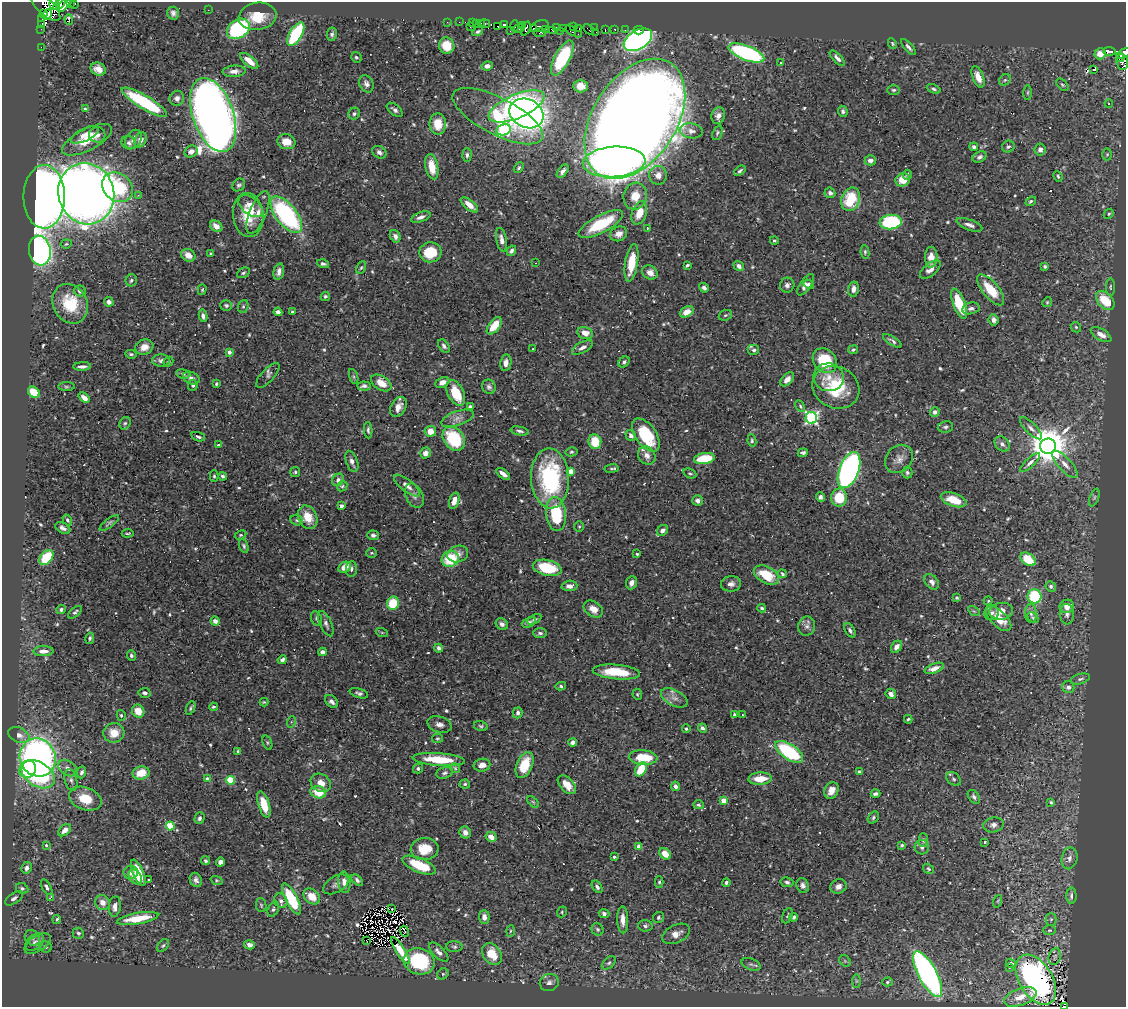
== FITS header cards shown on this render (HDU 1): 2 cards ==
NAXIS1  =                 1124
NAXIS2  =                 1005

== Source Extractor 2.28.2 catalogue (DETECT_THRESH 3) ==
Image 1124 x 1005 px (HDU 1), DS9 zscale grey, 1 PNG px = 1 image px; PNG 1128 x 1009 px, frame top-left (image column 1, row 1005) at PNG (2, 2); each listed source drawn as its Kron ellipse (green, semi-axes under 4 px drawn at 4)
Background 0.272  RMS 0.0094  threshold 0.0283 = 3 sigma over >= 5 px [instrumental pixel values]
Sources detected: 645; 6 with non-positive FLUX_AUTO (blend fragments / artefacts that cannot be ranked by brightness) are neither listed nor drawn; of the other 639, the 500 brightest by FLUX_AUTO listed and drawn (139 fainter detections omitted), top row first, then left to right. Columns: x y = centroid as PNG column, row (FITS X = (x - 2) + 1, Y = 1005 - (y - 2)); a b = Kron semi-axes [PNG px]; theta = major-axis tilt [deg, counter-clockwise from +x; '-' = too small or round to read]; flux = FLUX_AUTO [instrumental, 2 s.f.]
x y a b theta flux
54 3 7 4 83 570
70 3 3 2 - 20
59 4 7 4 39 480
64 4 9 4 50 2400
75 4 3 3 - 41
45 6 19 8 -43 1200
208 10 2 2 - 1.4
43 13 3 2 - 160
173 13 6 6 - 2.1
47 15 5 4 - 290
258 16 19 13 9 17
42 19 4 2 - 71
69 20 5 3 - 1.7
447 22 2 2 - 3.3
459 22 2 2 - 2
472 23 3 2 - 9.7
476 23 3 2 - 16
42 24 2 2 - 6.8
481 24 3 2 - 6.5
485 24 5 3 - 23
504 25 4 3 - 280
498 26 3 2 - 48
515 26 5 3 - 21
522 26 3 3 - 8.3
540 26 9 5 19 130
470 27 3 2 - 32
573 27 3 2 - 3.2
519 28 6 3 27 9.4
533 28 4 3 - 120
556 28 3 2 - 7.6
579 28 3 2 - 11
595 28 3 2 - 11
41 29 3 2 - 3.1
238 29 12 9 33 85
526 29 7 3 67 98
545 29 4 2 - 8.6
564 29 4 2 - 3.5
588 29 6 3 -46 13
615 29 3 3 - 5.1
553 30 4 3 - 70
571 30 6 3 -52 22
605 30 3 2 - 17
625 30 2 2 - 2.5
638 30 5 2 - 4.6
478 31 6 4 31 1.2
510 31 4 2 - 8.4
561 31 3 2 - 47
596 32 3 2 - 1.8
540 33 6 3 2 69
296 34 13 6 60 53
332 34 7 5 80 1.6
578 34 2 2 - 3
638 40 15 9 31 220
892 43 5 4 - 0.83
447 46 8 7 - 12
41 47 2 2 - 3.4
908 47 10 4 -48 2
1109 51 6 3 -4 85
746 53 19 7 -21 110
1124 53 8 4 25 230
1100 54 5 5 - 7.4
356 57 5 5 - 1.2
562 58 19 7 62 40
837 58 10 4 -46 2.4
1120 58 4 2 - 120
249 61 11 5 -40 6.6
1122 62 8 6 -83 130
781 63 3 3 - 1.3
487 66 6 4 9 3.5
98 69 8 6 -26 4.7
1094 70 4 3 - 3
234 71 11 5 4 3.5
978 77 11 5 -69 6
1005 80 6 5 - 1.2
366 84 9 7 -63 2.7
1062 85 7 4 -45 1.1
581 86 7 6 - 6.2
934 89 7 4 -21 1.3
894 90 6 5 - 1.1
1028 92 7 3 89 0.81
177 98 7 7 - 3.1
144 102 26 6 -31 53
1109 103 4 3 - 0.83
517 106 30 12 23 140
85 109 4 4 - 0.97
395 110 9 5 -38 2
843 111 5 4 - 1.6
526 113 17 14 -26 360
354 114 6 5 - 1.6
213 115 39 20 -71 950
498 116 50 18 -27 41
718 116 8 6 72 3.2
635 119 66 42 57 2600
438 124 11 8 -89 12
503 130 7 5 14 80
691 131 11 7 -7 3.4
717 133 7 4 69 1.1
85 135 15 6 26 4.4
97 135 8 8 - 3.3
133 139 10 7 58 3.1
87 140 27 10 27 14
140 140 8 6 65 3.8
286 142 9 7 -14 8.5
129 143 7 6 - 2
974 147 4 4 - 1.8
1008 147 6 6 - 1.3
1040 149 6 5 - 2.2
191 151 7 5 28 3.5
379 152 7 5 -32 2.3
1107 154 6 5 - 1.1
467 155 7 4 89 1.6
979 157 7 5 29 2.1
870 160 5 5 - 2.7
614 162 31 15 3 180
432 167 13 6 -79 11
519 168 6 4 51 1
563 171 8 4 50 2.3
740 171 6 4 39 1.4
658 175 9 9 - 4.1
907 175 5 3 - 0.95
1058 176 5 3 - 0.83
903 180 7 6 - 8.2
239 185 7 5 42 1.5
118 187 16 13 -40 43
830 193 5 5 - 2
86 194 31 28 -73 840
138 195 2 2 - 8.9
635 196 13 11 72 11
44 197 32 20 90 880
851 199 12 9 69 26
1031 201 6 4 37 1.2
469 205 10 5 -38 7.9
250 206 14 8 -38 6.8
258 213 23 8 68 6.7
639 213 12 7 70 11
1109 214 5 4 - 1
248 215 22 15 -84 19
286 215 22 10 -52 110
421 217 10 5 20 2.7
891 222 11 7 6 69
601 224 25 8 28 35
969 225 13 5 -20 3
216 226 7 5 -38 4.8
647 229 4 3 - 1.3
619 234 9 7 23 4.6
395 236 6 5 - 2.1
501 240 12 5 -79 3.3
774 241 4 4 - 0.97
66 244 5 4 - 0.85
40 251 15 11 -80 190
511 251 5 4 - 2.2
430 252 11 10 - 22
865 252 6 4 -82 1.1
211 254 4 3 - 1.2
188 255 7 6 - 6.1
931 257 10 6 88 6.7
535 263 3 2 - 1.6
631 263 19 6 81 17
323 264 6 4 -15 1.5
687 265 4 3 - 1.2
739 266 5 4 - 2.9
1045 266 4 3 - 1.3
361 268 7 4 61 1.1
930 270 12 6 39 4.9
279 271 8 5 77 3.1
650 272 8 6 -30 5
243 273 7 4 29 1.4
131 280 6 5 - 1.3
809 284 5 4 - 1.9
787 285 7 7 - 2.6
806 285 12 5 56 3.4
1110 287 9 3 -90 0.92
704 288 5 4 - 1.9
853 289 7 5 78 3.2
202 290 5 4 - 0.82
991 290 19 8 -50 18
80 291 6 5 - 2.8
325 296 5 4 - 1.3
1105 301 11 7 -47 17
109 302 5 4 - 2.7
1047 302 5 4 - 0.8
70 304 20 17 -62 26
959 304 16 6 -69 25
226 305 6 5 - 1.2
243 306 6 5 - 1.1
971 308 9 5 13 2.2
278 312 4 4 - 2.6
292 312 4 3 - 0.9
687 312 7 5 29 6.2
725 315 7 5 21 1.1
203 316 6 4 -80 2.5
993 320 5 5 - 2.5
494 326 10 5 53 12
1076 327 5 4 - 0.95
585 333 8 6 -13 5.6
1101 335 11 5 -29 4.8
892 341 10 3 -32 1.8
444 346 7 5 -53 1.8
144 347 9 7 18 5.9
582 347 11 5 29 3
533 349 3 2 - 1.4
754 350 6 5 - 1.6
853 350 5 4 - 1
229 352 4 3 - 2.7
131 354 6 4 -6 1.2
161 360 8 6 1 2.3
825 360 13 11 -46 32
168 362 5 4 - 1.1
624 362 6 5 - 1.5
506 363 8 5 81 3.5
82 366 9 3 3 2.4
183 374 7 4 -10 1.4
268 375 16 6 48 2.2
354 377 8 3 -71 1
829 377 15 14 - 9.2
191 378 8 6 -23 2.4
787 379 8 5 48 4.3
442 382 7 5 26 4.4
381 383 11 7 -33 8.4
216 384 3 3 - 0.96
193 385 5 5 - 1.4
364 386 7 4 -4 1.6
66 387 8 4 -1 1.1
489 387 7 6 - 1.9
836 387 24 21 -25 34
34 392 6 5 - 16
456 393 14 8 -64 19
84 398 6 4 -41 3.9
800 406 6 4 -62 1
398 407 11 7 60 5
470 407 4 3 - 2.1
935 412 5 4 - 2.8
457 418 17 7 19 4.3
811 418 6 6 - 130
125 423 6 5 - 1.3
945 427 8 5 7 1.5
1031 428 14 5 -46 2.8
368 430 8 4 -87 1.3
430 431 6 5 - 7
520 431 9 4 -11 1.7
646 435 19 10 -55 37
631 436 6 5 - 2.2
198 437 7 4 -19 1.3
454 439 13 9 -51 38
752 441 6 4 -83 1.2
595 442 7 6 - 14
1002 444 8 6 -47 2.7
218 445 3 3 - 1.1
1048 446 8 7 - 2100
571 452 6 4 14 0.97
425 453 5 5 - 3.7
803 453 5 4 - 1.6
647 455 10 8 -50 4.3
704 459 10 5 9 25
899 459 15 12 48 5.6
352 461 11 5 -70 3.2
1030 463 13 4 43 2.6
1065 464 17 6 -48 5.2
611 469 7 3 8 0.98
849 470 19 9 69 250
571 471 4 4 - 9.8
295 472 5 5 - 1.1
690 473 7 4 -25 1
907 473 6 5 - 1.4
503 474 8 3 -36 3.4
214 476 5 4 - 0.98
223 476 4 3 - 1.5
550 478 30 19 -87 77
338 480 6 5 - 2.4
342 486 6 4 44 0.99
407 486 16 6 -38 3.9
414 496 13 8 -64 3
821 497 5 4 - 1.8
1094 497 9 4 69 1.3
839 498 9 8 - 20
954 500 13 6 -18 14
454 501 8 4 71 5
698 501 5 5 - 2.5
341 506 4 3 - 5.2
556 514 17 10 -84 34
308 517 12 9 -65 11
67 520 6 4 -57 1.2
297 520 6 5 - 1.1
109 523 12 4 37 1.4
579 526 5 4 - 0.85
63 528 8 5 -29 2.5
662 530 6 5 - 2.6
128 533 6 2 5 0.85
241 535 6 4 26 1
373 535 6 5 - 1.8
244 546 7 4 -68 1.1
372 553 5 4 - 0.87
458 554 10 8 17 4.1
637 554 3 3 - 1
46 557 8 6 50 21
450 559 9 7 25 25
1028 559 8 5 -36 17
344 567 7 5 28 5.6
547 568 14 8 -13 25
351 569 8 5 85 1.5
782 574 4 4 - 1.3
766 575 13 8 -28 19
932 582 8 6 -49 3.1
631 583 7 5 67 3.3
731 584 10 7 6 3.3
569 586 8 5 2 3.4
1051 586 5 5 - 1.7
1035 596 7 7 - 40
957 598 3 3 - 0.99
988 601 4 4 - 0.88
393 603 6 6 - 19
1067 606 7 6 - 7.1
762 608 4 4 - 1.2
61 609 4 4 - 1.3
593 609 10 7 -34 5.6
974 611 6 4 -33 0.88
1001 611 12 8 7 5.9
75 612 8 4 39 1.5
992 613 8 7 - 2.6
1031 613 9 6 -87 2.5
1067 614 10 7 -85 2.6
317 618 7 5 -67 1.5
998 618 16 8 -44 13
1033 618 6 4 -41 0.81
534 619 8 4 30 1
215 621 5 4 - 3.5
529 622 7 4 23 1.8
326 624 13 6 -67 2.7
502 624 6 5 - 2.3
807 626 9 8 - 2.8
850 630 8 4 -57 1.7
382 633 6 4 -20 0.81
540 633 7 4 -1 1.6
90 638 6 4 79 1.1
896 647 6 5 - 3.5
439 648 4 4 - 1.9
43 651 10 5 1 4.6
323 652 4 4 - 2.9
131 655 5 4 - 1.6
282 660 5 3 - 2.2
934 668 10 4 20 4.5
616 672 24 7 -5 21
1080 679 10 5 17 1.5
561 686 5 4 - 1.1
1068 687 6 6 - 2.1
145 693 6 5 - 2.1
359 693 9 4 -17 1.7
637 694 5 5 - 0.87
891 694 5 4 - 3.2
674 698 14 7 -28 4.4
332 701 7 5 -45 2.5
264 702 4 3 - 0.85
213 707 4 3 - 0.92
191 708 7 3 68 1.1
138 711 7 6 - 8.6
518 713 5 5 - 1.8
121 715 5 4 - 1.1
734 715 3 3 - 1.1
742 715 3 2 - 0.88
908 719 4 3 - 1
291 722 6 3 72 0.82
439 724 12 8 -17 3.4
481 726 7 5 -16 1.2
702 728 5 4 - 1.9
686 729 4 4 - 1.1
114 733 10 9 - 9.5
19 735 11 7 -23 4.7
437 738 5 4 - 0.83
573 742 4 4 - 2.4
267 743 7 4 -71 0.95
238 751 4 3 - 1
789 752 16 7 -34 53
38 757 19 17 -62 250
643 757 14 7 -4 17
439 760 26 6 -4 21
482 765 8 6 10 4.2
524 765 14 8 68 14
68 768 10 7 -33 3.3
455 768 5 5 - 0.83
28 769 9 8 - 33
418 769 5 5 - 1.7
641 769 7 5 58 18
859 771 3 3 - 0.96
82 772 6 4 68 1.9
141 773 8 6 10 13
445 773 8 5 16 1.7
38 774 18 12 -32 65
208 779 4 3 - 4.2
760 779 11 6 3 11
953 779 8 5 -41 1.6
71 780 11 6 -76 2.3
230 780 4 4 - 26
321 783 11 8 -32 5.7
465 784 5 4 - 0.94
567 785 11 6 -46 7.4
675 786 5 4 - 2.6
831 790 9 6 66 5.6
318 792 8 6 -18 13
875 794 5 3 - 2.2
974 797 8 5 -53 1.6
85 799 17 11 -20 15
724 800 4 4 - 7.8
533 802 7 4 -45 1
1051 802 4 3 - 1.1
264 804 13 5 -73 13
698 805 5 4 - 1.1
873 817 6 5 - 1.4
199 818 6 5 - 1.7
993 825 10 7 10 2.9
170 826 4 4 - 23
65 830 7 5 40 4.9
465 832 6 5 - 3.8
491 837 6 4 -30 5.4
923 840 7 4 -89 1.3
985 842 3 3 - 27
46 845 4 3 - 0.93
902 845 3 3 - 1.2
639 847 4 4 - 5.7
922 847 7 7 - 2.1
424 849 14 11 8 15
665 854 6 5 - 8.1
614 857 4 3 - 1.1
1069 858 11 8 77 3.4
205 861 5 4 - 1.1
220 862 4 4 - 2.3
419 865 18 7 -22 24
27 868 6 5 - 3
929 869 6 4 -34 0.95
131 873 7 6 - 4.9
138 873 14 5 -68 14
135 877 8 6 -55 5.5
148 880 3 2 - 1.2
196 880 7 6 - 2.2
217 880 6 4 -20 0.82
357 880 7 4 -43 1.6
344 882 11 6 -84 4.7
659 882 6 4 90 1
726 882 4 4 - 1.6
787 882 6 5 - 1.6
336 884 14 8 30 2.8
803 885 7 6 - 2.5
838 886 8 7 - 3.5
47 887 8 4 -61 1.9
597 887 7 4 -56 1.8
22 888 6 5 - 1.4
312 896 9 7 -39 8
1071 896 8 5 -90 2.1
50 897 4 3 - 5.9
14 898 10 5 34 2.1
291 899 17 6 -62 38
281 901 7 6 - 2.6
998 901 6 4 71 0.81
102 903 8 7 - 5.3
261 905 7 5 -78 0.95
115 906 10 6 83 3.6
273 909 8 5 67 1.3
392 909 3 2 - 0.8
562 912 5 4 - 0.85
604 913 5 4 - 2.2
787 916 8 5 67 1.1
484 917 7 5 -88 3.5
794 917 4 4 - 1.5
659 918 6 5 - 1.2
57 919 4 3 - 1.2
137 919 21 5 10 19
1051 919 6 5 - 1.2
623 920 13 5 -88 5.5
645 926 7 6 - 1.7
597 929 6 5 - 1.4
1049 930 7 5 0 1.7
404 931 5 2 - 0.84
511 931 6 4 87 0.83
78 933 6 5 - 1.3
676 934 15 9 25 5.7
32 938 8 7 - 2.1
366 940 2 2 - 0.9
35 942 10 7 40 2.8
38 944 15 7 31 3.3
249 945 5 4 - 3
163 946 7 5 48 1.1
46 947 6 5 - 1.5
454 947 8 5 0 1.3
400 951 16 4 -57 6.6
439 952 12 5 -44 3.3
492 954 12 9 -55 14
1055 957 8 6 72 0.99
419 961 16 13 -19 56
845 961 6 5 - 1.1
609 963 8 5 43 1.3
1011 963 5 3 - 3.4
751 964 10 5 -21 1.8
1009 967 3 2 - 1
443 974 6 5 - 1.1
928 974 25 9 -61 210
1036 980 27 16 -58 160
856 981 7 4 90 1.1
549 982 9 8 - 2.9
887 982 5 4 - 1
1020 997 17 8 20 8.1
1064 1006 4 2 - 4.7
At the frame edge (FLAGS 8, measured only in part): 8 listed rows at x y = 54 3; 70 3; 59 4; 64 4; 75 4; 45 6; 1124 53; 1064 1006
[139 fainter detections neither listed nor drawn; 6 non-positive-flux detections neither listed nor drawn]